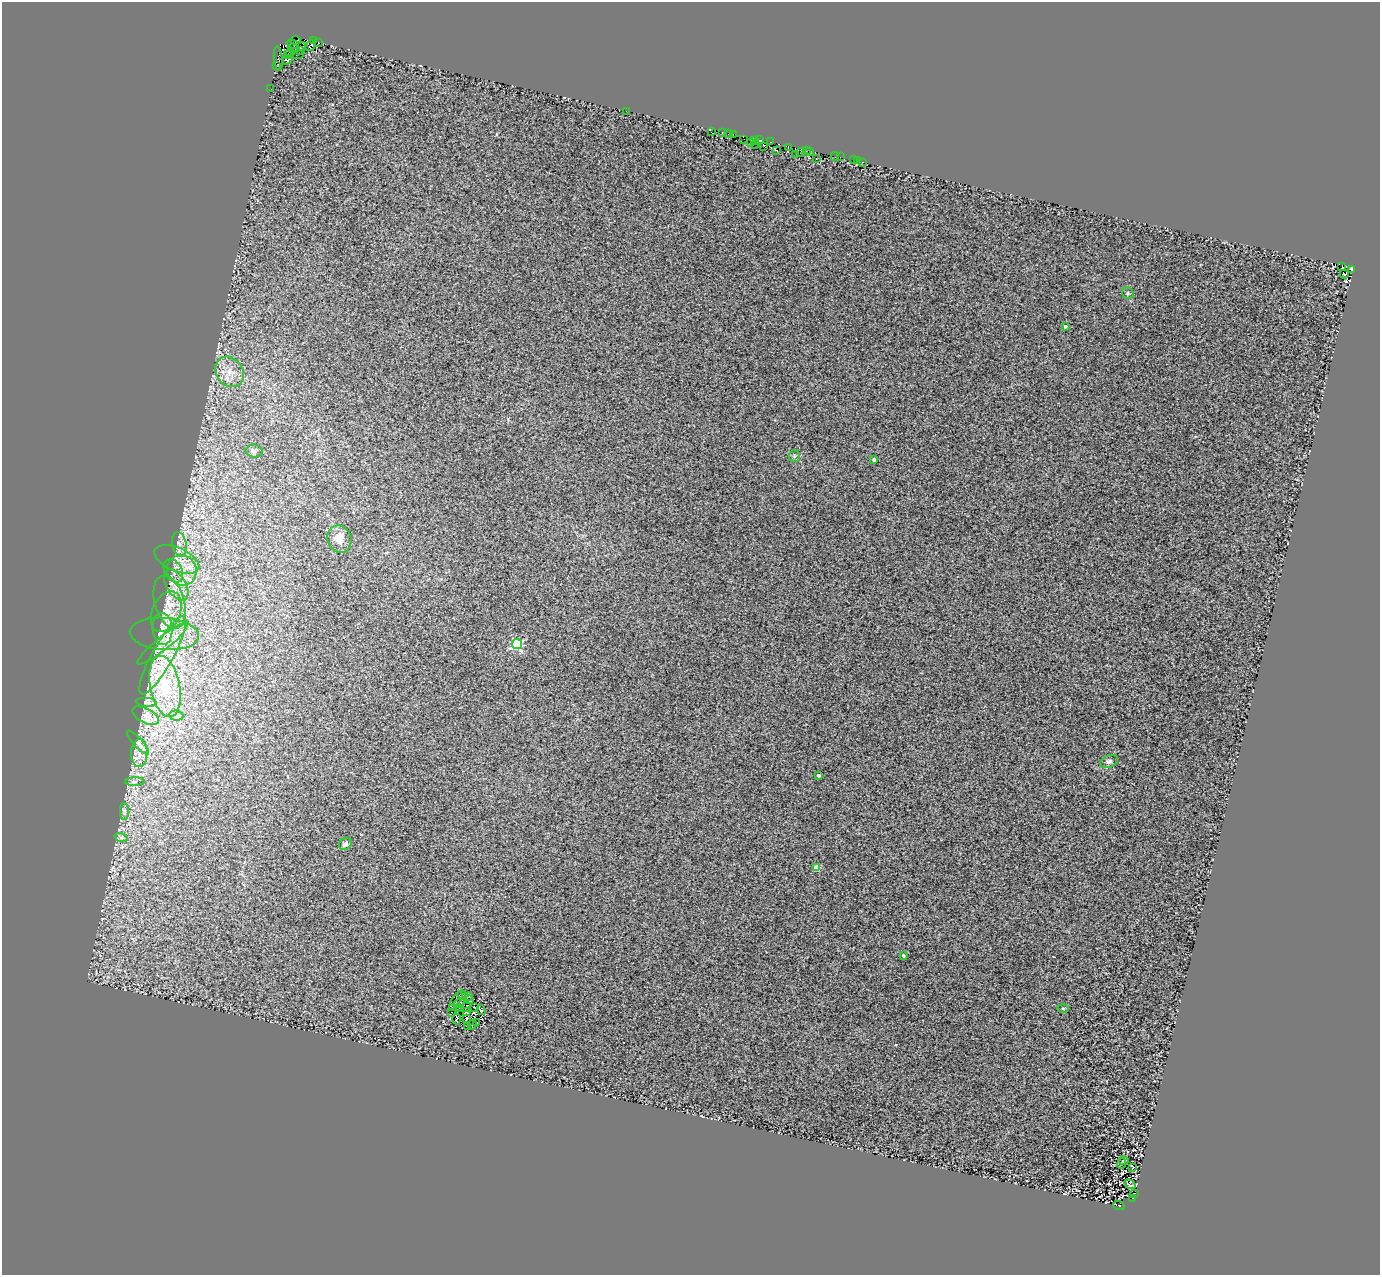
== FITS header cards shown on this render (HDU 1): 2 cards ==
NAXIS1  =                 1378
NAXIS2  =                 1273

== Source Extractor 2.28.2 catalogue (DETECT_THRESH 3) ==
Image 1378 x 1273 px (HDU 1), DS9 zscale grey, 1 PNG px = 1 image px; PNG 1382 x 1277 px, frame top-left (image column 1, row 1273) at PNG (2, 2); each listed source drawn as its Kron ellipse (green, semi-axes under 4 px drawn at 4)
Background 0.725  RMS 1.7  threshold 4.97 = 3 sigma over >= 5 px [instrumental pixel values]
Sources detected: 109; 9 with non-positive FLUX_AUTO (blend fragments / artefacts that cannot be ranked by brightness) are neither listed nor drawn; the other 100 listed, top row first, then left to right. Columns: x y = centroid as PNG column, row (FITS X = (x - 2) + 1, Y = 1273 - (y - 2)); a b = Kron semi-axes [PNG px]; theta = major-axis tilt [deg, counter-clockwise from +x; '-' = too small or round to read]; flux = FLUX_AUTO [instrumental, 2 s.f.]
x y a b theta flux
295 40 5 3 - 4900
313 41 3 2 - 3300
318 43 3 2 - 2100
293 44 6 3 -21 1000
302 46 4 2 - 1100
310 46 6 3 49 1700
294 48 6 3 -18 3200
301 51 2 2 - 1900
290 52 5 4 - 3100
288 54 3 3 - 6200
298 55 6 2 12 3300
278 58 12 4 -84 330
288 60 5 3 - 6600
276 66 3 2 - 2300
271 89 2 2 - 54
626 111 2 2 - 52
711 132 3 2 - 110
722 133 3 2 - 230
728 133 4 2 - 220
733 134 2 2 - 260
744 139 2 2 - 1100
759 140 2 2 - 320
754 141 3 2 - 150
751 142 2 2 - 69
770 142 3 2 - 270
755 144 4 2 - 230
764 146 3 2 - 54
788 148 4 3 - 2400
806 150 3 2 - 1800
777 151 3 2 - 1500
809 152 3 3 - 240
800 153 5 2 - 3200
795 154 2 2 - 56
835 157 4 2 - 3500
840 157 2 2 - 110
816 158 3 2 - 130
854 160 3 2 - 320
857 161 3 2 - 130
862 162 3 2 - 130
1342 266 4 2 - 650
1352 269 4 3 - 3200
1344 274 4 3 - 63
1128 293 6 5 - 190
1065 326 3 3 - 280
230 372 16 13 -54 1700
254 451 8 6 -1 270
794 456 6 5 - 190
874 459 3 3 - 320
339 539 14 11 -71 1200
179 544 12 7 -78 680
177 559 24 11 -23 1700
182 570 15 14 - 2200
173 571 12 8 -60 690
176 585 17 9 -58 1500
169 602 27 15 -74 3200
166 612 21 14 66 2200
162 629 16 10 -86 1200
164 634 35 16 -4 2900
162 644 32 6 39 1200
517 644 5 5 - 11000
163 655 44 10 61 3600
165 686 31 15 -79 4000
147 702 10 4 -4 190
146 716 14 7 -28 540
176 716 7 5 -6 250
138 742 15 4 -47 300
139 753 14 8 88 870
1109 761 9 6 25 300
819 775 3 3 - 210
135 782 10 4 3 230
124 811 8 4 90 270
121 837 7 4 -19 220
345 844 7 5 38 300
816 868 4 4 - 1800
903 955 4 4 - 240
462 995 4 3 - 320
469 996 3 2 - 95
457 999 8 4 53 220
470 1000 3 2 - 32
459 1003 6 3 29 110
452 1007 2 2 - 75
466 1007 5 2 - 110
474 1007 3 2 - 85
459 1008 2 2 - 56
1063 1008 6 4 -1 110
481 1010 5 3 - 130
451 1012 2 2 - 27
466 1012 4 2 - 120
457 1019 5 3 - 51
467 1019 3 2 - 86
476 1022 4 2 - 45
472 1025 5 3 - 64
467 1026 2 2 - 71
1124 1161 5 3 - 100
1121 1163 5 3 - 66
1132 1167 3 2 - 80
1130 1184 6 4 -38 220
1134 1193 3 2 - 76
1133 1198 2 2 - 330
1119 1206 6 3 -21 860
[9 non-positive-flux detections neither listed nor drawn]